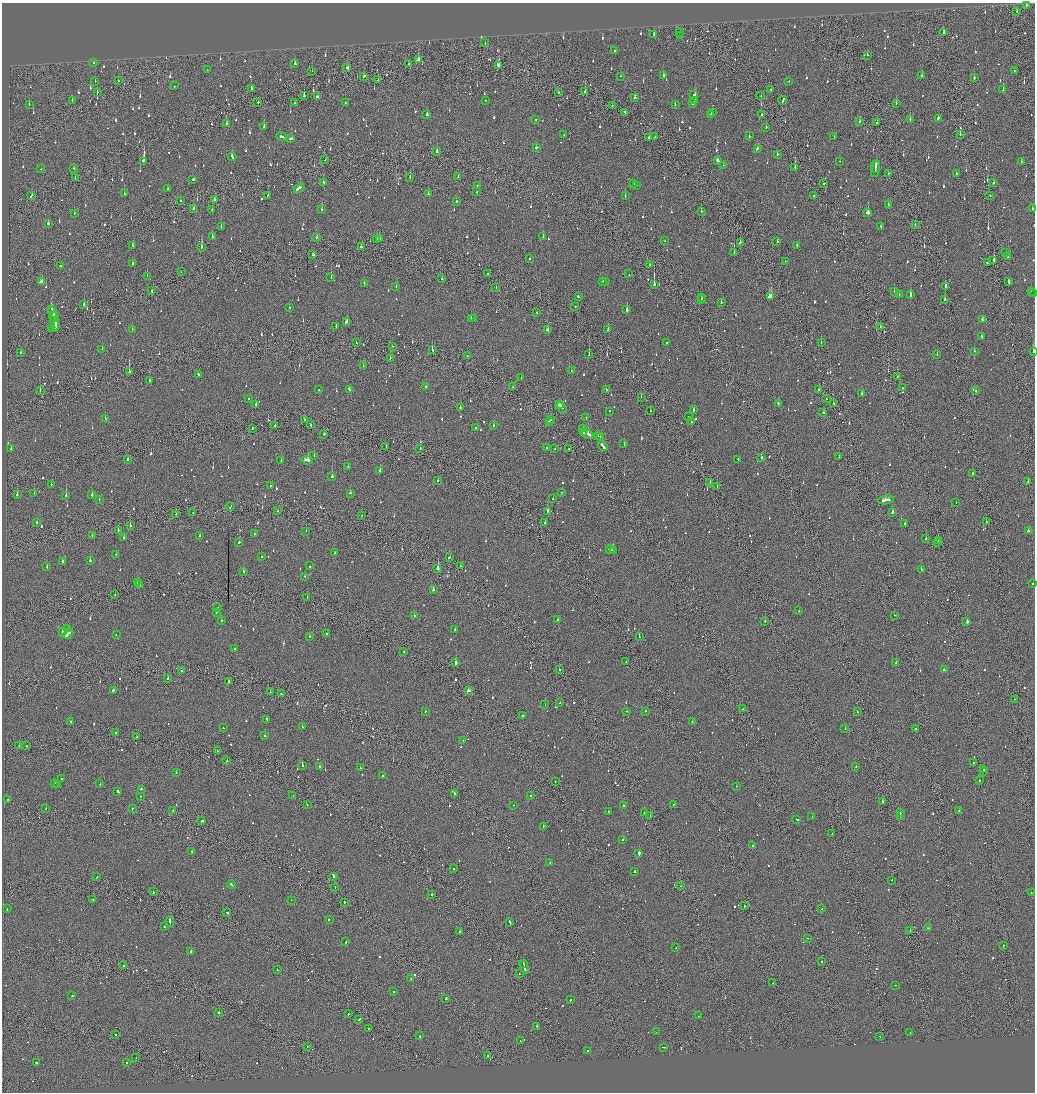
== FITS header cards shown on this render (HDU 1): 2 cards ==
NAXIS1  =                 2065
NAXIS2  =                 2180

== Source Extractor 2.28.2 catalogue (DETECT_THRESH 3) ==
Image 2065 x 2180 px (HDU 1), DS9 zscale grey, zoomed out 1/2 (1 PNG px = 2 x 2 image px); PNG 1037 x 1094 px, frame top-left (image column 1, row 2179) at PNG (2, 3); each listed source drawn as its Kron ellipse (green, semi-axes under 4 px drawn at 4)
Background -0.137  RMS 0.093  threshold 0.279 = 3 sigma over >= 5 px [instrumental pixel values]
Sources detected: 1291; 91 cannot appear on this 1/2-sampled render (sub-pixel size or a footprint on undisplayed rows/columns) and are neither listed nor drawn; of the other 1200, the 500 brightest by FLUX_AUTO listed and drawn (700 fainter detections omitted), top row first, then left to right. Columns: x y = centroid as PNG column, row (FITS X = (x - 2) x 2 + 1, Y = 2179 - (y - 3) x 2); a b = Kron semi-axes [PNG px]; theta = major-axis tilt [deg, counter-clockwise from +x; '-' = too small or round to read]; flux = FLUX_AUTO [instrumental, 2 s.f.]
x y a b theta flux
1026 5 2 2 - 75
1017 11 3 1 - 67
679 32 2 1 - 61
943 33 3 2 - 97
654 34 3 2 - 57
680 36 2 1 - 53
485 43 2 1 - 120
615 50 2 2 - 45
867 55 2 2 - 46
418 60 3 2 - 180
93 63 2 2 - 47
295 64 3 2 - 72
408 64 3 1 - 54
498 65 3 2 - 300
347 67 3 2 - 150
207 70 2 2 - 71
312 71 3 1 - 240
1014 71 2 2 - 180
663 75 2 2 - 180
364 76 3 2 - 94
621 76 2 1 - 68
922 76 2 2 - 500
974 78 3 2 - 61
378 80 2 2 - 150
118 81 2 2 - 59
789 81 2 1 - 73
95 82 3 2 - 59
174 86 2 2 - 180
251 88 2 2 - 100
771 90 2 2 - 44
1003 90 2 2 - 440
585 91 3 2 - 260
558 92 2 1 - 130
97 93 3 1 - 69
694 95 3 2 - 92
761 95 2 2 - 66
304 96 3 2 - 230
317 97 3 2 - 71
635 98 3 2 - 86
485 100 2 2 - 47
695 100 2 2 - 350
783 100 4 2 - 210
72 101 2 1 - 95
258 102 2 2 - 170
294 103 2 1 - 93
345 103 2 2 - 110
896 103 2 2 - 45
29 104 2 2 - 48
693 104 2 2 - 100
612 105 2 2 - 68
675 105 2 2 - 60
624 112 3 1 - 110
712 112 3 2 - 71
427 115 3 2 - 76
711 115 2 2 - 77
762 115 2 1 - 340
938 118 2 2 - 140
536 119 2 2 - 65
910 119 3 2 - 55
860 122 3 2 - 73
227 123 3 2 - 78
877 123 2 2 - 74
264 127 3 2 - 120
766 128 2 1 - 51
564 134 2 2 - 52
960 134 2 2 - 78
749 136 3 2 - 61
834 136 2 2 - 48
282 137 5 2 - 200
655 137 2 1 - 68
649 138 3 2 - 110
291 139 4 2 - 320
536 148 4 2 - 63
757 149 3 2 - 50
437 151 3 2 - 100
777 154 2 2 - 180
232 157 4 2 - 210
325 160 2 2 - 85
717 160 3 2 - 130
144 161 3 2 - 880
840 161 2 2 - 65
1021 161 2 2 - 57
723 165 2 1 - 51
876 166 6 2 84 240
795 167 2 1 - 94
41 169 2 2 - 47
74 169 3 1 - 64
875 169 8 2 77 190
888 173 2 1 - 53
956 173 2 2 - 46
410 177 3 1 - 61
458 177 2 1 - 75
75 178 2 1 - 65
193 179 3 2 - 100
324 182 4 2 - 140
633 183 3 2 - 110
824 183 2 2 - 200
993 183 2 2 - 68
477 185 2 1 - 120
637 185 2 2 - 94
299 188 6 2 27 170
167 189 3 2 - 66
477 192 2 2 - 57
124 193 2 2 - 83
428 194 2 2 - 58
268 195 2 2 - 58
990 195 2 1 - 75
31 196 3 2 - 84
625 196 2 1 - 74
814 196 2 2 - 44
215 200 3 2 - 92
180 201 2 1 - 94
456 202 2 2 - 46
888 204 2 2 - 60
194 208 3 2 - 92
1032 208 2 2 - 130
212 210 2 2 - 73
322 210 3 2 - 100
701 211 2 2 - 77
74 213 2 2 - 56
868 213 3 2 - 240
48 223 3 2 - 66
915 224 2 2 - 64
221 226 2 2 - 90
881 226 2 2 - 70
543 236 2 2 - 190
212 237 3 2 - 110
316 237 2 2 - 52
377 239 3 2 - 280
379 239 3 2 - 110
665 241 2 1 - 83
740 242 3 2 - 210
777 242 2 2 - 320
797 245 3 2 - 89
133 246 4 2 - 93
201 247 2 2 - 340
361 247 2 2 - 58
734 252 2 1 - 160
1006 253 2 2 - 44
313 255 3 2 - 93
1008 257 3 2 - 290
530 259 2 1 - 76
994 260 3 2 - 120
785 261 2 2 - 55
133 263 2 2 - 250
987 263 3 2 - 95
649 265 2 2 - 73
60 266 2 2 - 68
181 272 2 1 - 44
488 273 2 2 - 94
629 274 2 1 - 110
147 276 2 1 - 57
331 277 2 2 - 130
442 279 2 2 - 85
603 281 2 2 - 100
41 282 4 2 - 140
606 282 2 1 - 230
1009 282 3 2 - 95
364 283 3 2 - 88
654 284 4 2 - 600
396 286 2 1 - 43
496 287 2 1 - 49
946 287 2 2 - 130
152 291 2 2 - 76
1031 291 2 2 - 47
894 292 2 2 - 59
899 294 2 2 - 44
1034 294 2 1 - 45
910 295 3 2 - 200
578 296 2 2 - 44
770 296 4 3 - 390
702 298 2 1 - 46
945 299 3 2 - 260
701 300 2 2 - 45
721 302 2 2 - 73
84 304 2 2 - 160
575 306 2 2 - 46
289 308 2 2 - 46
51 309 2 2 - 170
627 310 2 2 - 200
53 312 6 2 -75 230
537 313 2 2 - 140
54 316 4 1 - 180
471 318 2 2 - 66
473 319 2 2 - 50
982 320 3 2 - 86
55 321 10 2 -88 300
346 322 3 2 - 120
56 326 4 2 - 220
336 326 2 2 - 110
880 327 2 2 - 49
52 328 2 2 - 84
132 329 2 2 - 63
547 330 3 2 - 89
608 330 2 2 - 140
981 336 2 2 - 94
356 343 2 1 - 59
666 343 2 2 - 58
821 343 2 1 - 43
393 346 2 2 - 48
102 349 2 2 - 82
432 349 3 2 - 190
975 351 2 2 - 69
1033 351 2 2 - 190
20 353 2 2 - 63
589 355 2 1 - 150
937 355 2 1 - 55
468 356 2 1 - 160
390 358 2 2 - 86
363 366 2 2 - 53
571 371 2 2 - 52
129 372 3 1 - 680
198 374 2 2 - 63
898 376 3 2 - 100
521 377 2 2 - 69
150 380 2 2 - 63
425 387 2 2 - 46
513 387 3 2 - 500
903 388 2 2 - 44
349 389 3 2 - 100
318 390 2 2 - 47
606 390 2 1 - 99
819 390 2 2 - 79
40 391 2 1 - 120
975 391 2 2 - 62
862 394 3 2 - 180
641 397 2 1 - 51
248 399 2 2 - 55
826 399 2 1 - 49
778 403 2 2 - 59
833 403 2 2 - 65
256 404 2 2 - 110
559 405 4 1 - 120
562 407 6 2 -52 200
460 408 2 2 - 92
693 410 3 2 - 90
609 411 2 2 - 140
650 411 2 1 - 100
823 412 3 2 - 130
688 417 2 2 - 46
105 418 3 2 - 92
586 418 2 2 - 48
304 420 2 1 - 46
551 420 3 2 - 86
549 422 3 2 - 110
691 422 2 2 - 56
311 425 2 1 - 56
494 425 2 2 - 64
275 426 3 1 - 89
252 428 2 1 - 81
475 428 2 2 - 46
583 429 3 2 - 97
583 432 2 2 - 93
324 434 2 2 - 200
588 434 6 2 -30 440
598 436 2 1 - 49
601 436 2 2 - 47
624 444 2 2 - 54
603 446 6 2 -50 190
386 447 3 1 - 50
11 448 2 2 - 69
420 448 2 2 - 98
546 448 2 2 - 56
555 449 2 2 - 47
569 449 2 1 - 50
314 455 2 2 - 47
839 457 2 2 - 49
761 458 2 2 - 100
738 459 2 2 - 220
128 460 3 2 - 84
281 460 2 1 - 44
307 460 6 2 -8 320
348 467 2 2 - 60
380 471 2 2 - 60
973 474 2 2 - 180
332 476 2 2 - 230
438 480 2 2 - 92
710 482 2 1 - 79
1028 482 2 2 - 120
51 484 2 2 - 44
270 485 2 2 - 120
717 487 2 1 - 58
561 492 2 2 - 48
34 493 2 1 - 84
350 493 2 2 - 68
17 494 2 2 - 370
92 495 2 2 - 100
66 496 2 2 - 270
553 499 2 2 - 47
99 500 2 2 - 54
886 500 8 2 7 330
956 503 2 2 - 45
230 507 4 1 - 130
278 511 2 1 - 54
548 511 3 2 - 250
892 512 3 2 - 190
193 513 2 1 - 110
176 514 2 2 - 48
362 516 2 1 - 76
37 522 2 2 - 49
986 522 2 2 - 43
545 523 2 2 - 57
905 523 3 2 - 62
130 526 2 2 - 95
118 530 2 2 - 78
306 531 2 1 - 52
1028 531 2 2 - 97
254 534 2 2 - 48
92 535 2 2 - 57
199 535 2 2 - 100
124 537 2 2 - 61
926 539 2 2 - 190
938 541 2 2 - 130
239 542 2 2 - 78
938 543 2 1 - 44
610 549 4 2 - 190
614 551 3 2 - 110
335 553 3 2 - 100
116 554 2 2 - 53
262 557 2 2 - 45
449 557 3 2 - 110
90 561 2 2 - 220
63 562 3 2 - 320
309 566 2 2 - 130
460 566 2 2 - 78
47 567 2 2 - 70
438 568 2 2 - 370
921 569 2 2 - 230
243 571 2 2 - 210
305 576 2 2 - 63
137 583 2 1 - 55
139 584 2 2 - 78
1033 584 2 2 - 75
433 590 2 2 - 230
115 594 2 2 - 75
307 598 2 2 - 90
218 608 2 2 - 62
799 611 2 2 - 46
216 612 2 2 - 60
894 615 2 1 - 47
414 616 2 2 - 59
557 620 2 2 - 68
221 621 2 2 - 65
765 621 2 2 - 110
967 621 3 2 - 200
67 628 2 2 - 62
455 630 2 2 - 64
62 631 3 2 - 74
68 634 6 2 41 450
327 634 2 2 - 66
116 635 2 2 - 57
309 636 2 2 - 94
639 637 2 1 - 79
234 649 2 2 - 350
404 652 2 2 - 73
456 662 3 2 - 1500
626 662 2 2 - 47
896 663 2 2 - 94
559 670 2 2 - 66
944 670 2 2 - 130
181 671 2 2 - 190
168 678 2 2 - 310
229 682 3 2 - 120
113 690 2 1 - 430
468 691 4 2 - 150
270 692 2 1 - 50
281 694 2 2 - 47
1014 699 2 1 - 61
560 703 2 2 - 53
545 705 2 2 - 47
743 709 2 2 - 160
627 711 2 1 - 50
645 711 2 2 - 49
425 712 2 2 - 96
857 712 2 1 - 74
523 715 2 2 - 88
267 719 3 2 - 79
70 722 2 2 - 51
692 722 2 1 - 130
302 726 2 2 - 63
223 728 2 2 - 47
845 728 2 2 - 52
915 728 2 2 - 250
115 732 2 1 - 100
265 736 2 2 - 120
136 737 2 2 - 56
463 740 2 2 - 44
19 746 2 2 - 83
27 746 2 1 - 50
217 751 2 2 - 62
227 760 2 1 - 51
973 763 2 2 - 71
302 765 2 2 - 160
320 767 2 2 - 130
856 767 2 2 - 52
360 768 2 2 - 62
983 770 2 2 - 100
984 771 2 2 - 120
176 772 2 2 - 65
382 775 2 2 - 71
61 779 2 2 - 70
979 781 2 2 - 79
555 782 2 1 - 84
54 783 2 2 - 55
100 784 2 2 - 49
58 785 2 2 - 140
736 786 2 2 - 73
141 789 2 2 - 77
118 792 3 2 - 130
454 793 3 2 - 120
293 795 2 2 - 50
141 796 2 2 - 85
530 796 2 2 - 220
8 800 2 2 - 68
882 801 4 1 - 140
674 804 2 2 - 81
307 805 2 2 - 46
514 805 2 2 - 51
623 806 2 2 - 170
46 808 2 1 - 57
132 808 2 2 - 54
173 810 2 1 - 51
959 810 2 2 - 53
608 812 2 2 - 83
644 813 2 1 - 59
900 813 2 1 - 89
650 815 2 2 - 95
900 816 4 2 - 100
812 817 2 1 - 44
797 819 3 2 - 220
202 821 3 2 - 90
543 826 2 2 - 160
832 834 2 2 - 120
623 840 2 2 - 56
753 845 2 2 - 100
192 851 2 2 - 52
639 854 4 2 - 570
550 863 2 2 - 45
453 869 2 2 - 56
634 871 3 2 - 76
333 876 2 2 - 290
97 877 2 1 - 50
892 880 2 2 - 81
231 884 4 2 - 140
681 886 2 1 - 61
335 887 2 1 - 48
153 892 2 1 - 87
1031 892 2 2 - 46
432 895 2 2 - 150
93 899 2 1 - 53
291 900 2 2 - 52
344 902 2 2 - 60
744 906 2 1 - 83
7 909 2 2 - 47
821 909 2 1 - 65
227 913 4 2 - 120
329 919 2 2 - 100
170 921 5 2 - 170
510 922 4 2 - 150
164 927 2 2 - 230
928 928 3 2 - 130
910 930 2 1 - 43
460 931 2 2 - 170
807 938 2 1 - 46
346 942 3 2 - 86
1003 946 2 1 - 67
676 948 2 1 - 44
191 951 2 2 - 80
821 962 2 2 - 110
523 964 2 1 - 68
123 965 2 2 - 370
524 967 7 2 -74 300
277 970 2 2 - 70
520 974 2 1 - 260
411 979 2 2 - 110
773 983 2 1 - 51
895 985 2 2 - 65
394 992 2 2 - 60
72 996 2 2 - 56
446 998 3 1 - 77
570 1000 2 2 - 77
218 1012 2 2 - 300
348 1014 2 2 - 130
699 1016 2 2 - 45
359 1019 2 2 - 96
537 1026 2 2 - 57
368 1028 2 1 - 130
656 1032 2 1 - 97
910 1032 2 2 - 82
116 1034 2 1 - 55
420 1036 2 2 - 120
880 1036 2 1 - 87
520 1041 2 2 - 69
307 1047 2 1 - 67
663 1047 3 1 - 71
587 1050 2 2 - 68
488 1056 2 2 - 180
136 1058 2 1 - 210
36 1062 2 2 - 130
126 1062 2 2 - 86
At the frame edge (FLAGS 8, measured only in part): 3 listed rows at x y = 1034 294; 1033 351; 1033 584
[700 fainter detections neither listed nor drawn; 91 sub-pixel or undisplayed-footprint detections neither listed nor drawn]